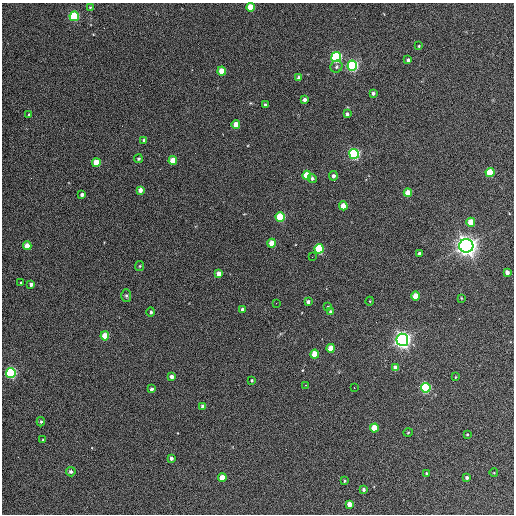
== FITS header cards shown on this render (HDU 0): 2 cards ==
NAXIS1  =                  512 / Axis length
NAXIS2  =                  512 / Axis length

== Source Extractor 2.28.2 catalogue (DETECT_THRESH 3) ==
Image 512 x 512 px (HDU 0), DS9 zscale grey, 1 PNG px = 1 image px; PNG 516 x 516 px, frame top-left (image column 1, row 512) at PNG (2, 3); each listed source drawn as its Kron ellipse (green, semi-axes under 4 px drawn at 4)
Background 355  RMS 20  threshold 61.3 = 3 sigma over >= 5 px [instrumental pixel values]
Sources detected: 80; all 80 listed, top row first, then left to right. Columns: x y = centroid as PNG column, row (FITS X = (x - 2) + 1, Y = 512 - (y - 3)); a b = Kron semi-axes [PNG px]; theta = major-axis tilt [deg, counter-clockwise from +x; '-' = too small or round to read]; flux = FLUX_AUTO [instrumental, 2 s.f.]
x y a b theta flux
90 7 3 3 - 1.2e+03
250 7 4 4 - 5.2e+04
74 16 5 4 - 1.4e+05
419 46 3 3 - 1.4e+03
336 57 5 5 - 2.5e+05
408 60 4 3 - 4.4e+03
352 66 5 5 - 3.2e+05
336 67 6 5 - 3.4e+03
222 71 4 4 - 2.7e+04
299 78 4 4 - 7.0e+03
373 93 3 3 - 3.6e+03
304 99 4 3 - 5.1e+03
265 105 3 3 - 2.2e+03
29 114 3 3 - 1.3e+03
347 114 4 3 - 4.5e+03
236 124 4 4 - 1.8e+04
144 140 4 4 - 2.9e+03
354 154 5 5 - 3.0e+05
138 159 4 4 - 1.9e+03
173 161 4 4 - 3.4e+04
96 163 4 4 - 4.1e+04
490 173 4 4 - 6.7e+04
307 175 4 4 - 5.5e+04
333 176 4 4 - 4.1e+03
312 178 4 4 - 3.3e+03
140 190 4 4 - 8.6e+03
408 193 4 4 - 3.3e+04
82 195 4 3 - 4.1e+03
343 206 4 4 - 2.5e+04
280 217 5 4 - 1.1e+05
471 222 4 4 - 4.3e+04
271 243 4 4 - 2.1e+04
27 246 4 4 - 1.9e+04
466 246 7 7 - 1.2e+06
319 249 5 4 - 9.9e+04
419 253 3 3 - 3.4e+03
312 257 2 2 - 6.7e+02
140 266 5 4 - 1.5e+03
507 272 4 4 - 8.7e+03
219 274 4 4 - 1.4e+04
21 283 3 3 - 1.8e+03
31 284 4 3 - 5.6e+03
126 296 6 5 - 2.4e+03
415 296 4 4 - 2.8e+04
461 298 3 2 - 1.0e+03
370 301 4 3 - 1.0e+03
308 302 4 4 - 4.3e+03
276 303 2 2 - 6.8e+02
328 307 3 3 - 1.7e+03
242 309 4 3 - 5.5e+03
151 312 5 4 - 2.8e+03
331 312 4 3 - 5.7e+03
105 336 4 4 - 4.0e+04
402 340 6 6 - 8.3e+05
331 348 4 4 - 3.0e+04
315 354 4 4 - 3.8e+04
396 367 4 4 - 9.8e+03
11 373 5 5 - 2.5e+05
172 376 4 3 - 5.2e+03
455 377 3 2 - 9.0e+02
252 380 3 3 - 1.8e+03
305 385 3 3 - 1.5e+03
354 388 2 2 - 9.5e+02
426 388 5 5 - 1.8e+05
151 389 4 3 - 4.1e+03
203 406 4 4 - 5.3e+03
41 422 4 4 - 2.1e+03
374 428 4 4 - 4.4e+04
408 432 4 3 - 1.1e+03
467 434 4 3 - 1.3e+03
43 440 3 3 - 1.5e+03
171 458 4 4 - 3.8e+03
71 472 5 5 - 4.2e+03
494 473 4 3 - 8.9e+02
427 474 4 3 - 2.6e+03
467 477 3 3 - 3.2e+03
222 478 4 4 - 2.5e+04
344 481 3 3 - 1.6e+03
364 489 3 3 - 3.2e+03
349 504 4 4 - 1.3e+04